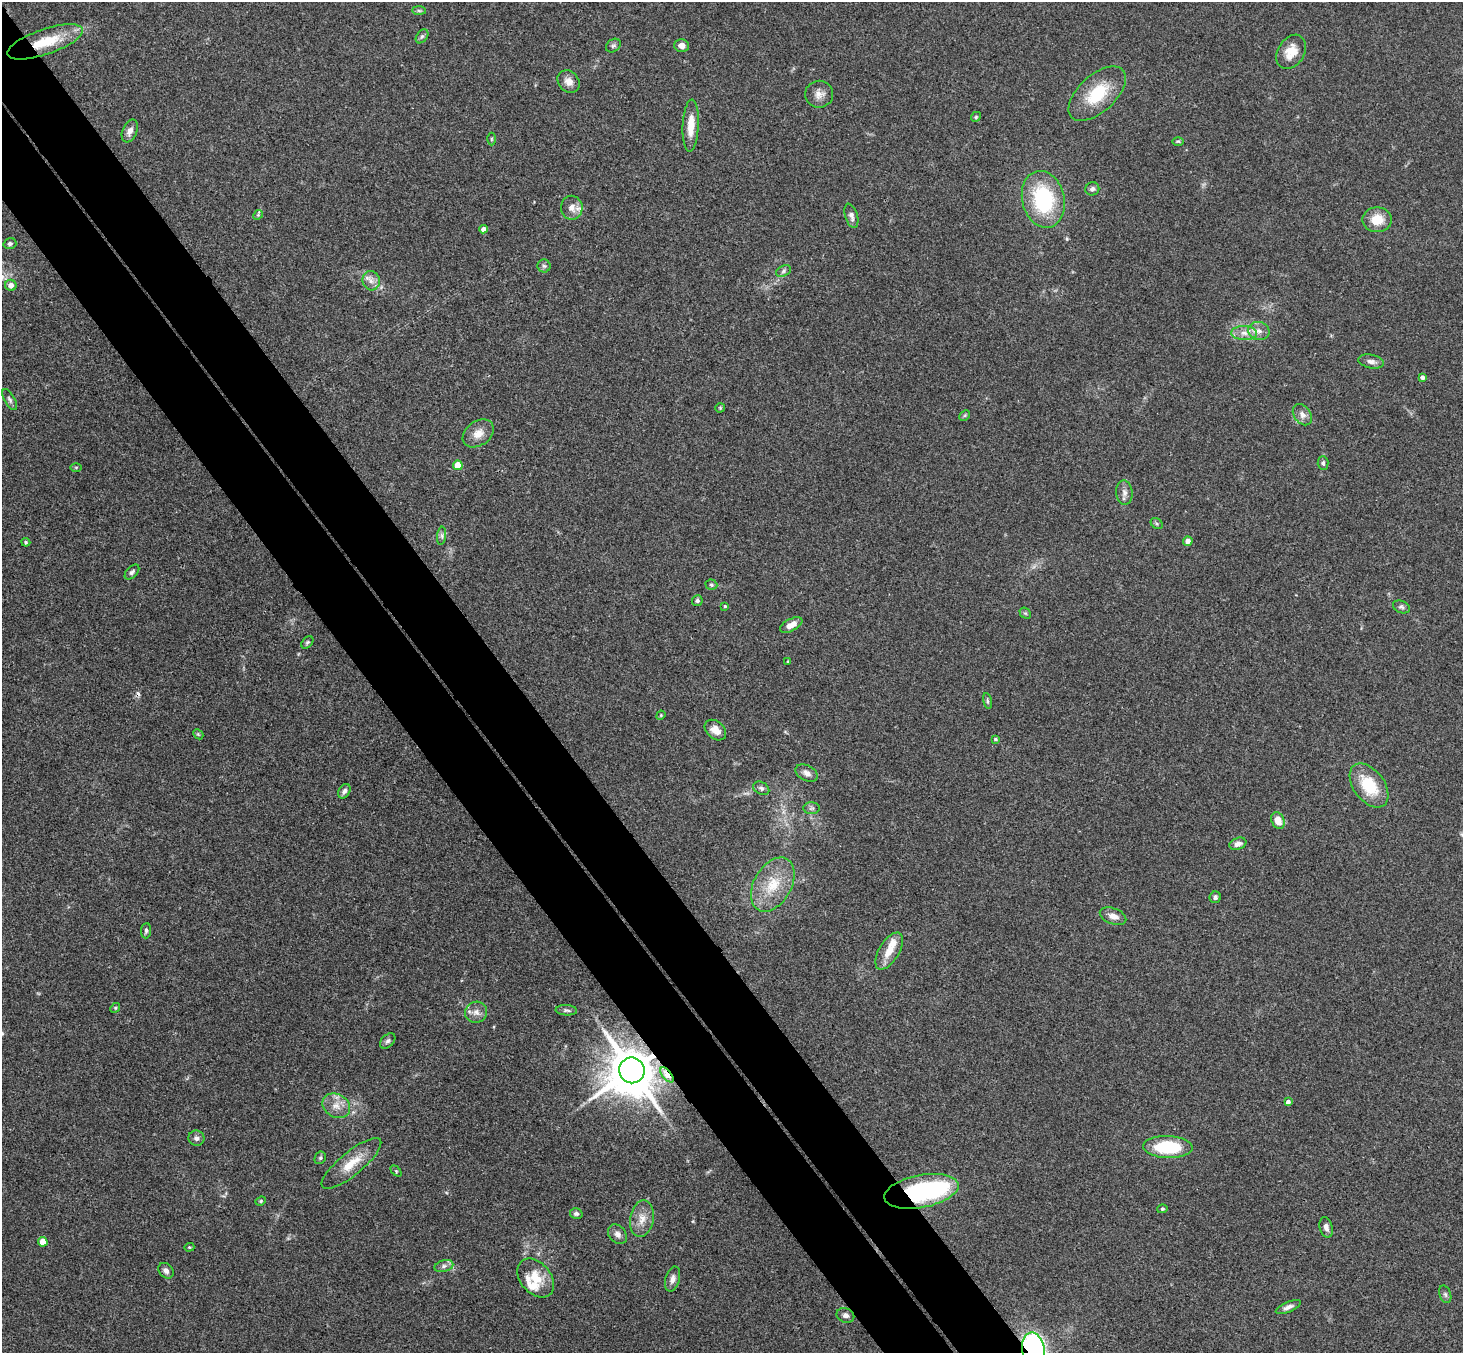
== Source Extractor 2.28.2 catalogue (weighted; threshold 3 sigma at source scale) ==
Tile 11 of 4 x 4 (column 3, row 3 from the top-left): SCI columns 2978-4438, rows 1683-3033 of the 5950 x 5930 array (HDU 1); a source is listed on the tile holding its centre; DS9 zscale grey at full resolution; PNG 1465 x 1355 px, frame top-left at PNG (2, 2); each listed source drawn as its Kron ellipse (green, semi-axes under 4 px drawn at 4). Shown black and unused: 9% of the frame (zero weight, under 3 of 4 exposures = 6% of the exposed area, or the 3 px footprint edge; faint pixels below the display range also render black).
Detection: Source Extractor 2.28.2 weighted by HDU 2 'WHT'; one run over the whole footprint, this tile lists its part. Background 0.153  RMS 0.0072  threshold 0.0324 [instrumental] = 3 sigma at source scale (4.5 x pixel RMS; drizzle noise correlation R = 1.50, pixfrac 1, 0.05/0.05 arcsec/px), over >= 5 px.
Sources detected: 105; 1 inside a brighter object's white glare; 1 cosmic-ray / hot-pixel residue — neither listed nor drawn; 4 inside a brighter listed object's ellipse — not listed separately; the other 99 listed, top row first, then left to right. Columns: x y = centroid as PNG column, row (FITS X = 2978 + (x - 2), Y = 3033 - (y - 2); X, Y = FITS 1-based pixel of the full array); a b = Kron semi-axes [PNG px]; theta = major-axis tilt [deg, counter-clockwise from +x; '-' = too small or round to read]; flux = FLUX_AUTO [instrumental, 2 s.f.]
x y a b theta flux
419 11 7 4 -2 1.3
422 36 8 5 53 1.5
45 42 40 12 19 28
681 45 7 6 - 3.7
613 46 8 6 36 1.7
1291 52 18 13 58 11
569 82 12 10 -47 5.7
819 94 14 13 - 5.8
1097 94 35 18 42 30
976 117 5 4 - 0.91
691 126 26 8 87 13
130 131 12 7 68 4.2
491 139 6 4 90 0.96
1178 141 6 4 -1 0.89
1092 189 7 6 - 1.9
1043 199 29 21 -76 62
572 208 12 11 - 5.3
258 215 5 4 - 0.91
851 216 12 6 -73 3.1
1377 220 15 12 0 13
483 229 4 4 - 3.9
10 244 6 5 - 1.8
544 266 6 6 - 1.8
783 271 8 5 28 1.8
371 281 10 8 -75 4.7
11 285 5 5 - 5.3
1259 331 11 9 -12 4.7
1244 333 13 7 -1 5.5
1371 361 13 6 -11 3.5
1422 377 4 4 - 2.6
10 400 12 5 -61 2.1
720 408 5 5 - 0.82
965 415 6 4 46 1.1
1302 415 12 8 -54 4.4
478 433 17 12 35 7.8
1323 463 7 5 -88 1.7
458 465 5 5 - 14
76 467 6 4 0 0.86
1124 493 12 8 -85 3.6
1157 523 6 5 - 1.2
442 536 9 4 83 1.8
1188 541 5 4 - 3.9
26 542 4 4 - 0.93
132 572 9 5 46 1.9
711 585 6 5 - 1.2
697 601 5 5 - 1.5
725 606 3 3 - 0.71
1401 607 9 6 -23 1.9
1025 613 6 4 -42 1.2
791 625 12 6 28 6.2
307 642 7 5 48 1.2
788 661 3 2 - 0.64
987 701 8 3 -79 1.1
661 715 5 4 - 0.73
715 730 12 8 -42 6.6
198 734 6 4 -44 0.89
995 739 4 3 - 1.1
807 773 12 7 -27 3.5
1369 786 25 15 -53 28
761 788 8 6 -28 1.9
344 791 8 5 60 2.5
812 808 8 6 1 1.7
1278 821 9 6 -67 9.3
1238 844 9 5 19 3.6
773 885 29 18 60 24
1215 897 6 5 - 2
1113 916 14 8 -19 5.3
146 931 8 5 86 1.7
889 951 21 10 59 11
115 1008 5 4 - 0.87
566 1010 11 5 -4 1.8
476 1012 11 10 - 5
388 1041 9 6 44 2
632 1070 13 12 - 3900
667 1075 9 4 -50 12
1288 1102 4 4 - 2.6
336 1106 14 11 -31 7.9
196 1138 8 7 - 2.7
1168 1147 24 11 -2 43
320 1158 6 5 - 1.2
351 1163 37 11 39 16
396 1171 6 4 -46 0.93
921 1191 38 16 11 98
261 1201 5 4 - 0.95
1162 1209 5 4 - 0.95
576 1214 6 5 - 1.9
642 1219 18 11 80 8.5
1326 1227 10 6 -75 3.2
617 1234 11 8 -47 3.4
43 1242 5 4 - 13
189 1247 5 4 - 0.85
444 1266 9 6 16 2.7
166 1271 8 6 -47 3
536 1278 22 15 -49 17
672 1279 13 7 75 4
1445 1294 9 5 -71 1.8
1288 1307 13 5 22 3.1
845 1315 9 7 -22 2.8
1033 1350 18 11 -80 210
Overlapping masked pixels (flux is a lower limit): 5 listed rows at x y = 45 42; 632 1070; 667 1075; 921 1191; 1033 1350
Isophote crosses this tile's border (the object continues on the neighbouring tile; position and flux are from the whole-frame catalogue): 1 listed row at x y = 1033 1350